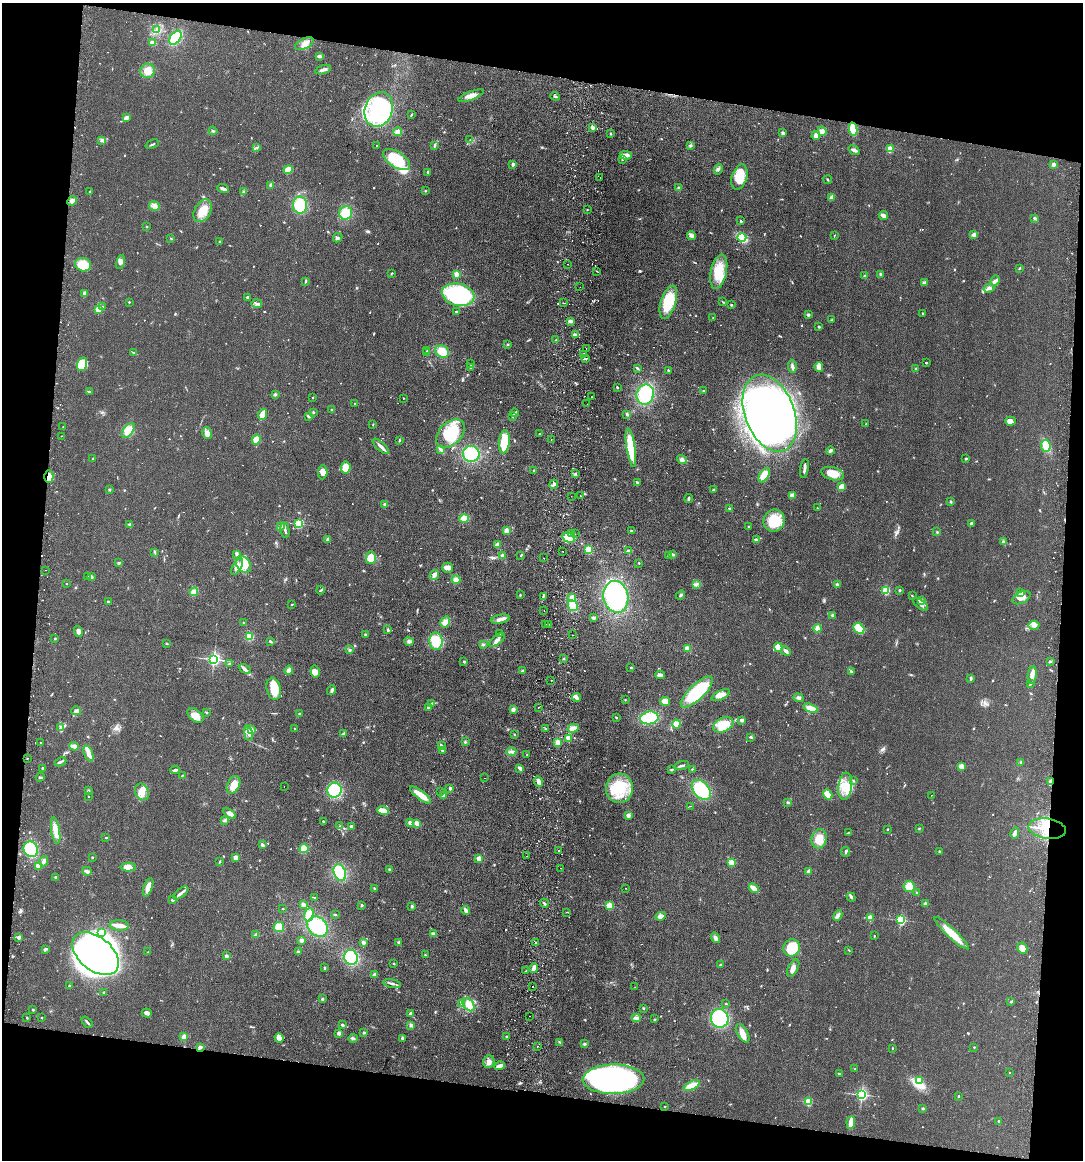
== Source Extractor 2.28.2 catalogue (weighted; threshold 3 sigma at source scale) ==
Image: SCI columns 169-4489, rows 9-4639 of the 4768 x 4648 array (HDU 1 of 3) = the unmasked area's bounding box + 8 px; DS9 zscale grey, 4 x 4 block average (1 PNG px = mean of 4 x 4 image px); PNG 1085 x 1162 px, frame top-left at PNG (2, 3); each listed source drawn as its Kron ellipse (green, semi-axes under 4 px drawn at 4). Shown black and unused: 18% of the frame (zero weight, under 2 of 3 exposures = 3% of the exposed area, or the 3 px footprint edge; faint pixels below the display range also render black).
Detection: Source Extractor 2.28.2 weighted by HDU 2 'WHT'. Background 0.0805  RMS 0.0096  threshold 0.0432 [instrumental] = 3 sigma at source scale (4.5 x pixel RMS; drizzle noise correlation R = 1.50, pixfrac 1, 0.05/0.05 arcsec/px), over >= 5 px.
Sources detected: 970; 1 too faint to see at this stretch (4 x 4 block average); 8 inside a brighter object's white glare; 32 cosmic-ray / hot-pixel residue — neither listed nor drawn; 12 coinciding with a brighter row at this scale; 42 inside a brighter listed object's ellipse — not listed separately; of the other 875, all 500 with FLUX_AUTO >= 3.45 (the completeness limit of this list) listed and drawn (375 fainter detections not listed), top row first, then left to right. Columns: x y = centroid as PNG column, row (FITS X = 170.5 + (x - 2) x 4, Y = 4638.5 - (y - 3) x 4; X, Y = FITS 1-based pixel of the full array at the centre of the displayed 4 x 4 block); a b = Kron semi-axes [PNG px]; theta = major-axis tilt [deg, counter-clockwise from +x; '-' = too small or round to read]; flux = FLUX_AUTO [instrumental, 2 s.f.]
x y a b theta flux
157 30 3 3 - 9.5
175 38 8 5 53 180
152 43 4 4 - 25
304 44 10 5 26 39
319 56 4 3 - 11
323 70 8 2 16 23
148 71 7 7 - 80
471 96 13 4 21 44
555 96 5 2 - 8
379 109 18 14 69 640
411 115 3 2 - 3.9
126 118 4 2 - 27
592 127 3 2 - 38
853 129 7 3 -78 130
213 131 4 2 - 6.4
822 131 5 4 - 24
398 132 4 3 - 36
783 133 3 3 - 18
610 134 3 2 - 5.4
816 136 4 3 - 18
102 140 4 2 - 9.2
470 140 3 2 - 3.6
152 144 7 2 22 7.9
377 145 2 2 - 4.4
434 145 3 2 - 4.5
690 145 4 2 - 6.9
257 148 3 2 - 5.3
890 149 2 2 - 200
854 150 6 3 -34 16
626 155 6 3 -2 46
396 159 15 8 -34 250
622 160 2 2 - 4.6
513 164 2 2 - 48
1054 164 2 2 - 80
718 169 5 3 - 11
288 170 4 4 - 56
428 172 2 2 - 7.4
739 177 13 7 73 130
600 178 2 2 - 3.9
828 180 4 2 - 4.1
271 185 2 2 - 74
678 188 3 3 - 10
223 189 6 2 -18 19
425 191 2 2 - 3.8
90 192 3 2 - 5.2
244 192 3 3 - 9.8
832 197 3 2 - 44
72 201 5 4 - 20
300 205 8 7 - 190
154 206 5 5 - 25
587 210 2 2 - 5.6
203 211 12 8 60 87
346 213 7 6 - 110
883 215 5 3 - 19
1035 218 3 2 - 5.4
741 221 2 2 - 19
147 226 2 2 - 3.7
974 234 2 2 - 26
835 235 3 2 - 3.5
691 236 4 2 - 36
742 237 4 3 - 180
171 238 3 2 - 3.9
338 238 5 3 - 13
220 241 3 2 - 5.1
120 262 7 4 76 20
567 264 2 2 - 5.1
83 265 8 6 -14 110
1019 268 3 2 - 4.1
597 271 2 2 - 5.8
719 272 17 8 78 130
391 273 3 2 - 3.6
456 274 2 2 - 170
880 274 3 3 - 6.5
864 276 2 2 - 19
305 281 3 2 - 5.6
995 281 5 4 - 17
924 283 4 4 - 12
580 287 2 2 - 3.5
989 288 5 3 - 25
85 293 4 2 - 16
458 295 16 11 -13 750
247 297 2 2 - 32
129 302 2 2 - 13
668 302 17 7 72 260
723 302 3 2 - 3.6
564 303 3 2 - 23
257 304 5 3 - 14
731 305 2 2 - 5
103 306 3 2 - 5.9
98 309 2 2 - 210
456 312 2 2 - 5.2
923 313 3 2 - 5.6
808 315 3 3 - 9.9
713 318 2 2 - 3.6
832 320 3 2 - 5.6
570 321 3 3 - 23
819 327 2 2 - 6.2
575 335 3 3 - 10
556 340 2 2 - 4.4
507 344 2 2 - 5.8
586 349 2 2 - 3.7
427 351 2 2 - 3.9
133 352 4 2 - 5.3
442 352 7 5 -28 80
427 353 2 2 - 18
584 354 3 2 - 15
585 358 2 2 - 16
926 363 2 2 - 6.1
82 364 7 5 75 100
470 364 2 2 - 4.1
792 367 6 3 -85 17
819 367 5 3 - 50
471 368 3 2 - 8.8
637 368 3 2 - 8.2
916 369 2 2 - 6.6
668 370 3 2 - 7.9
617 387 2 2 - 13
704 391 3 2 - 5.5
89 392 3 2 - 5.8
275 394 3 2 - 8.2
645 394 10 8 77 290
312 397 2 2 - 8.3
591 397 2 2 - 5.8
403 398 2 2 - 6.9
355 403 2 2 - 7.2
587 404 2 2 - 3.6
332 410 2 2 - 5.7
314 413 2 2 - 4.7
514 413 4 2 - 6.6
770 413 40 25 -69 2800
263 414 6 3 65 61
627 414 3 3 - 8
309 416 3 2 - 17
512 417 3 2 - 4.4
1011 421 5 4 - 35
373 424 3 2 - 4
866 424 2 2 - 5.4
63 427 2 2 - 5.9
128 430 8 5 55 75
207 433 6 4 -76 27
450 434 16 11 45 240
540 434 2 2 - 10
62 436 2 2 - 6.8
256 440 5 4 - 47
399 440 3 2 - 5.5
551 440 2 2 - 7.7
504 442 11 5 84 160
381 446 10 3 -42 23
1046 446 6 4 -83 75
631 448 20 4 -81 220
441 450 4 2 - 15
830 451 4 3 - 14
471 454 8 8 - 230
966 458 2 2 - 21
93 459 2 2 - 7.3
682 460 5 4 - 18
346 467 6 5 - 78
804 469 9 2 79 17
534 471 3 2 - 8.7
323 472 7 4 85 30
575 474 3 2 - 6.1
833 474 11 6 -15 86
764 475 8 4 58 69
49 477 6 4 -87 46
637 482 3 2 - 7.5
554 484 5 3 - 16
842 487 4 3 - 51
109 490 2 2 - 24
713 490 2 2 - 15
792 495 3 3 - 31
571 496 2 2 - 3.6
580 496 2 2 - 8
689 498 4 2 - 8.5
950 501 2 2 - 4.7
385 504 2 2 - 10
729 508 3 2 - 6.5
817 508 2 2 - 4.8
464 519 4 3 - 90
774 521 11 10 - 170
971 523 3 2 - 11
129 524 3 2 - 5.9
299 524 2 2 - 480
281 526 3 2 - 5.5
749 526 2 2 - 6.4
285 530 8 2 -80 15
506 530 2 2 - 130
631 531 2 2 - 8.3
937 532 3 2 - 4.8
572 533 2 2 - 5
575 534 2 2 - 3.5
569 538 7 4 -29 89
328 539 4 3 - 8.1
756 540 3 2 - 7.2
1004 541 3 2 - 4
497 545 2 2 - 100
589 550 4 4 - 64
563 551 2 2 - 4
629 551 4 2 - 13
155 552 4 2 - 7.1
237 554 3 3 - 12
673 554 4 2 - 11
521 555 3 2 - 5.4
502 556 3 2 - 15
668 556 2 2 - 4.3
371 558 6 5 - 69
543 558 2 2 - 4.6
119 563 3 2 - 9.1
639 563 2 2 - 4.3
244 564 9 6 -56 110
237 567 9 3 61 35
448 568 5 5 - 23
45 570 2 2 - 12
434 575 5 3 - 26
88 577 2 2 - 6.1
91 577 2 2 - 45
456 580 4 4 - 30
67 583 2 2 - 9.8
696 584 4 2 - 9.8
837 584 2 2 - 16
320 590 4 2 - 8.2
900 590 2 2 - 19
886 591 2 2 - 350
194 592 4 3 - 34
1021 592 2 2 - 3.7
520 595 3 2 - 5.8
680 595 5 2 - 7.8
543 596 2 2 - 3.9
912 596 3 2 - 3.7
572 597 3 3 - 18
616 597 16 12 -78 560
1021 598 10 5 28 39
922 600 3 3 - 9.6
108 602 2 2 - 12
292 604 2 2 - 4.2
921 604 8 4 -36 19
573 606 5 4 - 100
544 610 2 2 - 7.5
833 615 2 2 - 36
594 618 3 2 - 15
500 619 9 3 10 28
445 622 6 4 55 36
244 623 2 2 - 11
546 624 2 2 - 6.3
549 624 2 2 - 6.8
1034 625 5 4 - 22
817 628 4 3 - 26
859 628 6 4 -42 86
388 630 3 2 - 10
78 631 5 4 - 23
499 634 2 2 - 4.1
366 635 3 3 - 7.1
572 635 2 2 - 4.1
249 636 4 4 - 56
55 639 3 2 - 4.6
497 640 9 3 40 26
270 641 3 2 - 9
409 641 5 2 - 10
436 641 8 6 -86 140
166 643 2 2 - 3.6
483 644 3 2 - 8.6
778 647 4 3 - 45
687 648 4 2 - 43
349 650 3 3 - 8
786 651 5 2 - 18
214 659 2 2 - 1500
563 659 2 2 - 4.5
1050 661 3 2 - 5.5
464 662 2 2 - 8.5
229 664 3 2 - 5.9
631 668 2 2 - 8.2
245 669 6 3 -25 16
289 670 4 2 - 46
523 671 3 3 - 13
851 671 3 2 - 6.1
315 672 6 4 -77 23
660 675 5 3 - 22
1032 675 9 4 82 36
971 678 4 2 - 9.2
551 680 2 2 - 8
1031 684 3 2 - 4.8
274 689 11 7 -77 120
332 690 5 3 - 16
697 692 21 7 43 390
721 695 10 4 25 46
577 698 4 3 - 22
798 698 5 3 - 15
625 700 2 2 - 4.3
665 701 5 3 - 33
432 703 3 2 - 4.7
538 707 2 2 - 4.4
428 708 2 2 - 17
811 708 7 4 -18 48
513 709 3 3 - 18
76 711 5 4 - 15
207 712 2 2 - 8.1
299 713 2 2 - 4.1
195 716 9 5 -40 69
616 717 2 2 - 4.1
649 718 9 6 10 220
742 720 3 2 - 19
676 724 4 4 - 38
723 725 10 7 26 140
61 728 4 3 - 11
573 728 5 3 - 47
294 729 2 2 - 3.5
546 729 2 2 - 9
251 730 4 3 - 15
248 733 8 3 -81 19
343 734 3 2 - 8.7
514 734 3 2 - 3.7
751 737 4 2 - 6.9
569 738 2 2 - 170
40 742 2 2 - 11
465 742 3 2 - 6.2
558 742 3 2 - 34
441 745 3 2 - 11
74 746 4 2 - 37
442 750 3 2 - 5.8
511 752 5 2 - 12
88 754 8 3 -69 54
527 755 2 2 - 5.2
27 758 2 2 - 5.5
61 762 6 2 25 12
1021 762 3 2 - 6.5
682 766 7 2 16 14
961 766 2 2 - 130
43 768 2 2 - 21
520 768 4 2 - 29
692 769 2 2 - 5.7
175 770 5 2 - 20
671 770 3 2 - 6.8
182 775 2 2 - 4.2
40 777 4 2 - 8.6
485 778 2 2 - 6.8
538 781 5 3 - 27
853 781 2 2 - 3.9
1051 782 4 2 - 11
233 785 9 6 62 80
845 786 14 7 83 90
284 787 2 2 - 8.7
450 788 2 2 - 40
619 788 15 13 86 230
334 790 7 7 - 210
701 790 11 7 -47 300
88 791 2 2 - 4.9
440 791 2 2 - 5.2
142 792 9 6 -64 51
828 794 5 4 - 75
421 795 13 3 -37 88
443 795 2 2 - 78
931 795 2 2 - 4.5
88 796 2 2 - 5.9
788 802 3 2 - 6.4
690 806 2 2 - 4.5
383 811 6 3 -19 66
229 814 7 3 -35 27
628 815 4 3 - 17
224 820 3 2 - 7.5
323 821 2 2 - 4.3
410 823 4 4 - 18
417 823 4 3 - 23
340 826 3 2 - 5.2
351 827 3 2 - 16
919 828 2 2 - 4.1
887 829 2 2 - 12
1047 829 19 10 -9 230
56 831 13 4 -80 62
848 833 4 2 - 4.7
1015 833 5 3 - 23
106 838 2 2 - 6.2
819 839 10 7 78 79
262 845 3 2 - 13
304 848 5 4 - 60
31 849 8 7 - 370
559 850 2 2 - 4.4
939 851 2 2 - 20
845 852 4 2 - 6.5
527 856 2 2 - 4.3
92 857 2 2 - 15
236 857 3 3 - 38
479 858 2 2 - 160
44 861 5 3 - 20
219 862 3 2 - 6.1
732 862 2 2 - 200
38 866 2 2 - 170
128 867 8 4 0 37
561 868 2 2 - 4.1
389 869 2 2 - 4.7
87 871 5 3 - 21
809 871 2 2 - 74
340 872 9 6 -71 200
56 877 3 2 - 8.8
148 887 10 4 71 54
909 887 5 5 - 69
374 888 2 2 - 5.7
626 888 2 2 - 3.4
754 888 5 2 - 64
181 893 9 2 38 22
917 893 3 2 - 4.8
314 897 3 2 - 4
851 897 4 3 - 10
173 900 3 2 - 10
544 903 4 2 - 11
925 904 3 2 - 11
303 905 3 2 - 24
362 905 2 2 - 7.9
412 906 3 2 - 10
610 906 2 2 - 360
283 909 2 2 - 3.6
466 910 4 3 - 18
567 912 4 2 - 4.5
309 915 7 4 75 93
335 915 3 2 - 5
838 915 5 3 - 20
661 916 5 4 - 25
870 918 2 2 - 170
901 920 2 2 - 730
119 925 10 5 -4 35
279 927 5 5 - 71
318 927 11 9 -43 240
102 932 2 2 - 56
951 933 23 4 -43 120
433 934 3 3 - 18
256 935 3 2 - 8.4
874 936 2 2 - 5.8
19 937 2 2 - 54
716 938 5 3 - 15
301 940 2 2 - 21
363 943 4 3 - 13
399 943 3 2 - 10
536 943 2 2 - 7.5
792 948 9 8 - 150
1022 948 6 5 - 40
45 949 4 2 - 8.3
849 950 2 2 - 3.6
148 952 3 2 - 3.9
298 952 3 2 - 11
95 954 27 16 -39 2300
425 955 2 2 - 3.9
226 956 2 2 - 13
351 957 7 6 - 240
394 964 2 2 - 4.4
720 965 3 2 - 4.9
324 968 3 2 - 7.4
534 968 5 2 - 29
793 968 9 5 63 30
526 971 3 2 - 6
374 974 3 3 - 9.2
392 984 9 2 -11 15
69 985 2 2 - 3.8
533 986 2 2 - 19
635 987 2 2 - 4.2
104 992 3 2 - 4.9
322 999 3 2 - 6.9
1011 1002 4 2 - 6
462 1004 2 2 - 4.2
726 1004 2 2 - 9
469 1005 7 5 -52 51
643 1008 3 2 - 4.6
33 1010 2 2 - 14
147 1013 5 3 - 27
410 1013 3 2 - 7
530 1016 2 2 - 6.3
27 1017 3 2 - 3.8
42 1018 2 2 - 10
636 1018 4 2 - 12
720 1018 9 9 - 280
654 1019 3 2 - 4.3
87 1022 6 2 -49 12
342 1025 3 2 - 9.1
411 1025 4 3 - 15
339 1033 2 2 - 70
364 1033 4 2 - 6.7
743 1033 10 5 -60 51
506 1036 3 2 - 4.3
184 1037 3 3 - 28
279 1038 4 4 - 48
353 1038 4 3 - 12
402 1038 3 2 - 11
560 1042 4 2 - 6.9
584 1044 3 2 - 7.9
537 1046 2 2 - 17
200 1047 4 3 - 8.8
974 1047 2 2 - 6.1
892 1048 2 2 - 3.5
489 1062 6 5 - 29
500 1066 5 2 - 37
855 1069 3 2 - 4.8
1009 1072 2 2 - 3.6
839 1074 3 2 - 5.1
613 1079 31 14 1 1600
920 1080 4 2 - 190
692 1085 9 3 24 89
862 1095 2 2 - 1300
958 1096 2 2 - 13
808 1102 2 2 - 380
665 1106 2 2 - 8.1
923 1108 2 2 - 21
998 1121 2 2 - 16
851 1122 6 3 84 66
Overlapping masked pixels (flux is a lower limit): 4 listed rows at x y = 853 129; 49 477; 1051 782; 1047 829
Diffuse or blended objects may show on this block-average render without a row.